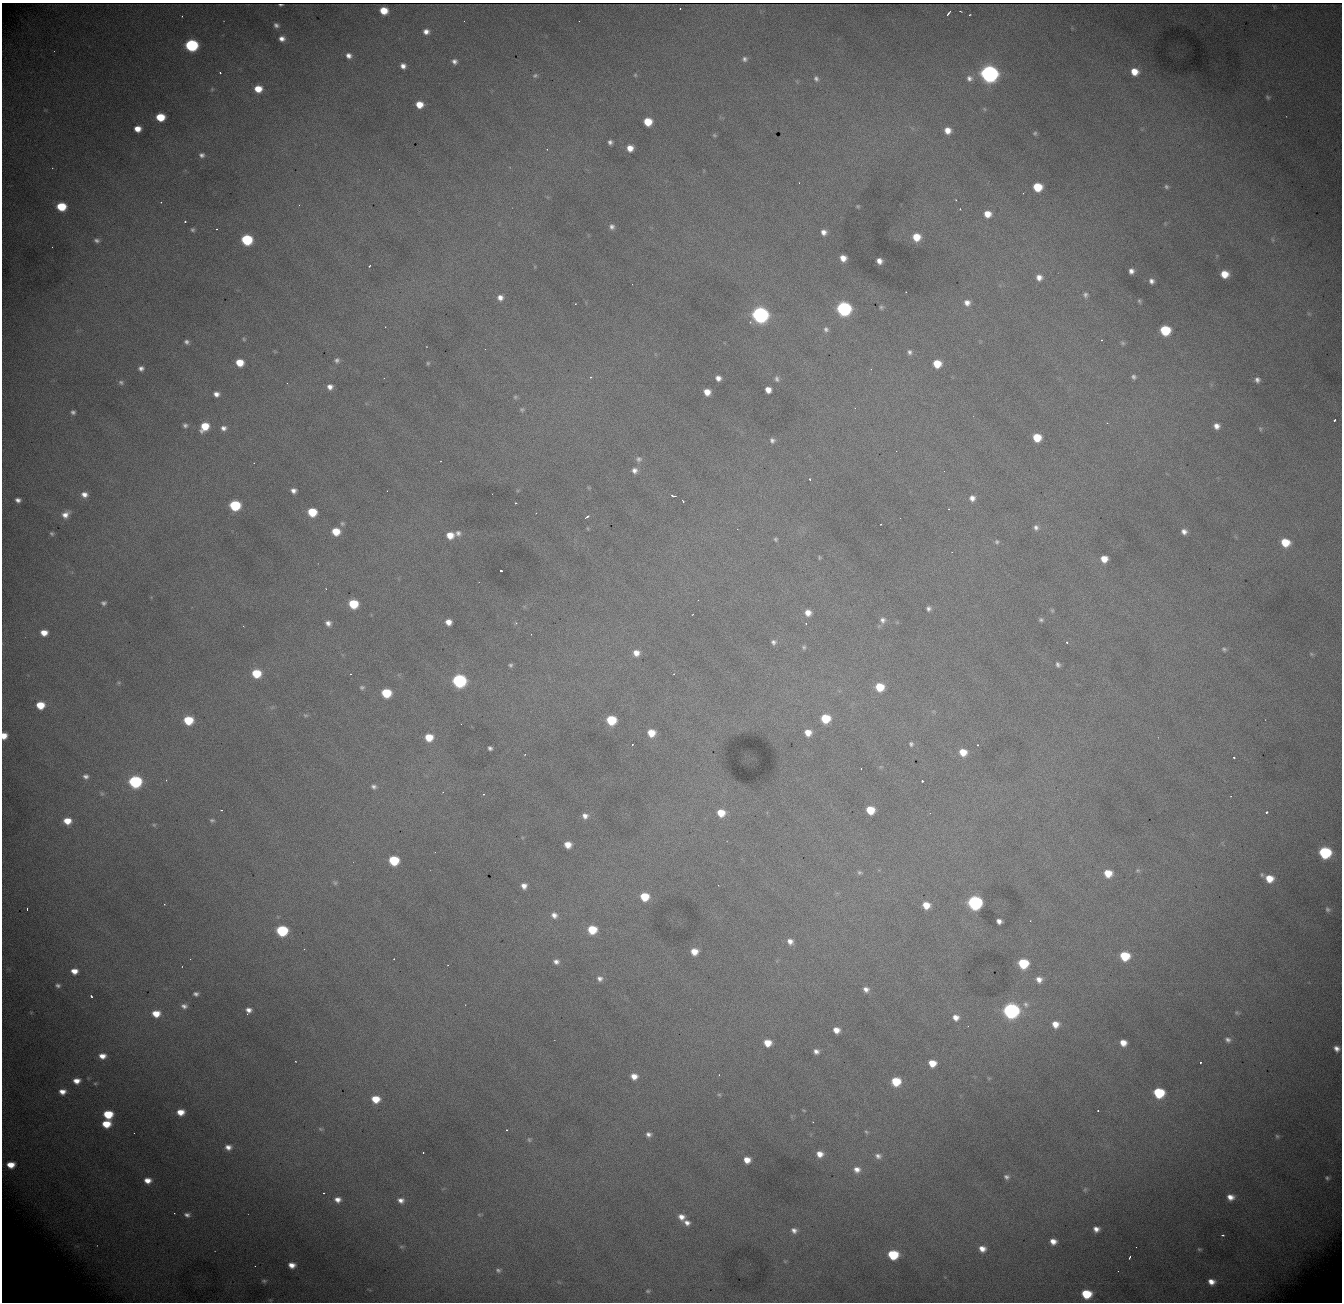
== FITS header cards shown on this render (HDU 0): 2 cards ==
NAXIS1  = 1340
NAXIS2  = 1300

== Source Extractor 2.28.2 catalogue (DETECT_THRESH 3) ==
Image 1340 x 1300 px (HDU 0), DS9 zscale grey, 1 PNG px = 1 image px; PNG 1344 x 1304 px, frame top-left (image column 1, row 1300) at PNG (2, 3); no overlay
Background 2120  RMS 25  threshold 74.2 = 3 sigma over >= 5 px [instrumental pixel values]
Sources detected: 302; all 302 listed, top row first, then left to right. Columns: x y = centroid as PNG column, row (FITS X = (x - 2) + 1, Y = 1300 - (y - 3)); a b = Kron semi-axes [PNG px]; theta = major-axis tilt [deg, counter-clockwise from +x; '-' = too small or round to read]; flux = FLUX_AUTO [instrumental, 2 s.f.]
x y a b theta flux
281 5 4 2 - 2.2e+03
680 9 2 2 - 1.1e+03
384 11 6 6 - 3.2e+04
960 11 3 2 - 1.2e+03
949 13 6 2 51 3.5e+03
969 15 3 2 - 1.5e+03
182 16 2 2 - 1.2e+03
276 25 5 4 - 4.8e+03
426 32 6 5 - 9.7e+03
282 39 6 5 - 9.0e+03
191 45 7 7 - 2.5e+05
349 56 6 6 - 8.0e+03
745 59 7 7 - 5.3e+03
454 61 6 5 - 6.4e+03
403 66 5 5 - 8.6e+03
1134 72 6 6 - 2.4e+04
220 73 3 2 - 2.7e+03
989 74 8 7 - 1.1e+06
635 75 5 5 - 2.2e+03
535 76 7 5 13 3.3e+03
969 78 8 8 - 8.5e+03
816 79 8 6 -60 5.1e+03
212 89 6 5 - 2.4e+03
258 89 7 6 - 2.9e+04
1268 97 7 6 - 3.3e+03
419 104 6 6 - 2.4e+04
984 109 6 4 -88 2.0e+03
160 117 7 6 - 4.5e+04
648 122 6 6 - 4.0e+04
137 129 6 5 - 1.7e+04
947 130 6 5 - 1.6e+04
1035 133 5 5 - 3.3e+03
714 135 5 4 - 2.3e+03
610 142 4 4 - 4.8e+03
630 148 6 6 - 1.7e+04
202 155 7 6 - 5.8e+03
1037 187 7 6 - 5.4e+04
1166 187 6 5 - 3.3e+03
1023 193 2 2 - 8.6e+02
956 200 3 2 - 1.3e+03
161 202 3 2 - 9.7e+02
858 206 4 3 - 2.1e+03
61 207 7 6 - 6.0e+04
960 209 3 3 - 1.4e+03
987 214 7 7 - 2.1e+04
185 221 3 2 - 6.0e+03
612 227 6 6 - 5.8e+03
217 229 3 2 - 2.5e+03
192 230 5 5 - 3.3e+03
824 232 6 6 - 9.5e+03
916 237 7 7 - 3.3e+04
97 240 7 5 -15 4.7e+03
247 240 7 6 - 1.3e+05
1273 240 6 4 -71 2.2e+03
843 258 6 5 - 1.5e+04
879 261 5 5 - 1.0e+04
369 266 3 2 - 2.0e+03
1131 271 5 5 - 7.9e+03
1224 274 7 6 - 2.7e+04
1039 277 8 7 - 1.1e+04
1151 281 6 6 - 6.8e+03
1085 295 7 6 - 4.5e+03
500 298 8 7 - 1.0e+04
1139 301 6 4 -65 2.6e+03
967 303 8 7 - 1.1e+04
881 307 5 5 - 2.8e+03
844 309 8 7 - 4.2e+05
760 315 8 7 - 7.3e+05
826 329 8 6 -56 5.4e+03
1165 330 7 7 - 8.9e+04
244 339 5 4 - 2.3e+03
1101 340 2 2 - 9.0e+02
187 342 6 5 - 5.0e+03
1123 343 7 5 -27 2.7e+03
485 349 3 2 - 1.7e+03
909 352 6 5 - 4.3e+03
337 360 6 5 - 4.4e+03
240 363 6 6 - 3.1e+04
428 363 5 4 - 2.5e+03
937 364 6 6 - 3.4e+04
141 368 6 6 - 6.3e+03
591 377 4 3 - 1.7e+03
1134 377 5 4 - 3.9e+03
718 378 5 5 - 8.8e+03
777 379 8 6 -77 4.5e+03
1257 380 7 6 - 6.0e+03
121 382 8 6 -19 4.4e+03
287 383 2 2 - 7.7e+02
330 387 5 5 - 8.4e+03
768 390 6 5 - 1.4e+04
707 392 6 6 - 1.8e+04
216 394 6 5 - 8.3e+03
515 397 6 5 - 2.8e+03
522 409 7 6 - 3.2e+03
73 412 5 5 - 4.3e+03
1334 420 3 3 - 5.1e+03
185 425 5 5 - 4.3e+03
205 426 8 6 53 4.0e+04
1216 426 6 6 - 1.0e+04
223 428 7 6 - 7.1e+03
1260 429 6 5 - 2.7e+03
1037 437 7 6 - 4.1e+04
772 440 7 6 - 5.2e+03
639 459 8 8 - 5.8e+03
254 463 3 2 - 1.5e+03
634 470 7 7 - 8.3e+03
809 479 3 3 - 1.6e+03
589 488 5 4 - 1.8e+03
293 490 5 5 - 7.6e+03
84 494 7 6 - 1.0e+04
673 496 5 3 - 3.4e+03
972 498 7 7 - 9.7e+03
18 500 6 5 - 6.6e+03
683 501 3 2 - 2.3e+03
515 503 3 2 - 1.4e+03
235 505 7 6 - 1.2e+05
949 509 2 2 - 1.1e+03
312 512 7 6 - 5.5e+04
65 514 10 8 39 1.3e+04
587 517 5 3 - 4.4e+03
342 523 6 6 - 3.1e+03
1036 528 7 6 - 5.7e+03
588 529 5 3 - 1.6e+03
336 531 7 6 - 3.2e+04
1184 531 6 6 - 8.4e+03
52 533 5 5 - 3.1e+03
458 533 8 7 - 7.0e+03
450 535 7 7 - 2.2e+04
775 539 5 5 - 2.8e+03
997 542 6 5 - 3.5e+03
1285 542 7 6 - 4.2e+04
819 557 4 4 - 2.1e+03
1104 559 6 6 - 2.0e+04
501 571 3 3 - 6.8e+03
104 603 5 4 - 3.9e+03
353 604 7 6 - 6.5e+04
928 609 6 6 - 5.4e+03
1052 610 6 4 -68 2.4e+03
808 613 7 7 - 1.4e+04
883 620 8 8 - 7.6e+03
1041 620 5 4 - 3.4e+03
448 622 6 5 - 1.4e+04
328 623 7 6 - 7.6e+03
516 623 5 4 - 2.1e+03
243 626 2 2 - 8.0e+02
44 633 7 6 - 1.8e+04
773 642 7 7 - 5.4e+03
1067 642 3 2 - 2.3e+03
804 647 6 6 - 3.5e+03
1224 649 7 5 -28 3.5e+03
636 653 7 7 - 1.3e+04
1311 654 7 5 -22 2.6e+03
510 665 6 5 - 3.5e+03
1058 665 6 4 -63 4.3e+03
256 673 7 6 - 5.5e+04
459 681 8 7 - 3.4e+05
119 683 5 5 - 2.3e+03
362 687 6 5 - 3.4e+03
880 687 7 7 - 4.3e+04
386 693 7 6 - 6.8e+04
40 705 7 6 - 3.6e+04
305 715 8 4 -20 2.7e+03
825 718 7 7 - 5.8e+04
188 720 7 6 - 6.2e+04
611 720 7 6 - 7.7e+04
651 733 7 6 - 2.7e+04
808 733 7 7 - 1.8e+04
4 736 6 5 - 1.8e+04
429 737 7 6 - 3.3e+04
911 744 7 6 - 3.9e+03
632 745 2 2 - 1.1e+03
977 745 3 2 - 2.3e+03
490 748 4 4 - 4.4e+03
963 752 7 7 - 2.7e+04
525 754 3 2 - 1.1e+03
1234 757 3 2 - 2.2e+03
861 768 2 2 - 8.8e+02
86 776 7 6 - 5.5e+03
166 780 3 2 - 2.5e+03
922 781 3 3 - 3.7e+03
135 782 8 7 - 2.5e+05
374 787 7 6 - 5.4e+03
102 794 6 4 -1 2.7e+03
483 794 3 2 - 1.1e+03
221 810 3 2 - 1.6e+03
870 810 7 6 - 4.2e+04
1267 812 3 3 - 8.3e+03
721 813 8 7 - 3.0e+04
585 816 7 7 - 8.8e+03
212 820 6 5 - 3.1e+03
67 821 7 6 - 2.4e+04
154 825 5 5 - 2.3e+03
568 845 6 6 - 1.8e+04
1325 853 8 7 - 1.8e+05
394 860 7 6 - 8.6e+04
1138 870 7 5 0 3.2e+03
860 872 7 5 -23 3.6e+03
1108 873 8 7 - 3.0e+04
1269 879 8 7 - 2.8e+04
335 883 7 5 -44 3.5e+03
524 886 6 6 - 9.8e+03
644 897 7 7 - 4.5e+04
975 903 8 7 - 4.2e+05
164 904 3 2 - 1.0e+03
926 905 6 6 - 2.2e+04
27 909 3 2 - 1.7e+03
1328 909 7 6 - 4.1e+03
554 915 8 7 - 9.5e+03
999 921 5 5 - 8.0e+03
592 930 7 7 - 5.1e+04
282 931 7 6 - 1.4e+05
790 941 7 6 - 9.5e+03
304 949 3 2 - 1.8e+03
694 951 7 6 - 2.0e+04
1125 956 7 7 - 6.4e+04
190 959 2 2 - 1.0e+03
394 959 2 2 - 9.2e+02
556 962 7 6 - 7.2e+03
1023 963 7 7 - 8.5e+04
74 971 6 5 - 1.4e+04
600 978 7 6 - 6.6e+03
1039 979 7 7 - 1.0e+04
58 985 7 5 -15 4.3e+03
866 989 7 6 - 8.0e+03
196 994 6 5 - 4.9e+03
91 996 3 3 - 3.2e+03
1026 1004 8 7 - 5.0e+03
184 1006 8 6 -13 6.8e+03
249 1010 6 5 - 8.7e+03
1011 1011 8 7 - 6.1e+05
31 1012 5 3 - 1.4e+03
1237 1012 6 5 - 2.8e+03
156 1014 8 7 - 2.5e+04
956 1017 7 7 - 1.2e+04
1055 1024 6 6 - 1.6e+04
836 1030 6 5 - 1.5e+04
1228 1040 7 6 - 5.5e+03
767 1043 6 6 - 2.3e+04
1123 1043 6 5 - 1.7e+04
1337 1049 6 5 - 8.4e+03
816 1051 6 5 - 7.1e+03
102 1056 8 6 -1 1.5e+04
1200 1062 2 2 - 1.5e+03
932 1063 6 6 - 2.5e+04
634 1076 6 6 - 1.4e+04
989 1078 6 3 18 1.7e+03
77 1081 9 7 5 1.5e+04
896 1081 7 7 - 5.1e+04
95 1083 6 5 - 2.5e+03
62 1092 8 6 -1 1.3e+04
1159 1093 7 7 - 1.1e+05
719 1095 6 4 -27 2.3e+03
376 1099 8 6 -8 3.1e+04
804 1110 6 3 -9 1.5e+03
1098 1111 3 2 - 2.2e+03
180 1112 7 5 0 2.0e+04
108 1114 7 6 - 5.9e+04
106 1124 7 6 - 3.5e+04
320 1129 7 4 -27 2.6e+03
506 1130 3 2 - 1.7e+03
866 1132 6 4 -24 2.6e+03
134 1133 2 2 - 3.3e+03
648 1134 6 5 - 6.1e+03
1277 1136 5 5 - 2.8e+03
529 1140 7 5 -63 3.0e+03
228 1147 8 6 -3 1.0e+04
423 1153 3 2 - 3.8e+03
820 1154 7 7 - 1.5e+04
878 1156 9 7 -14 7.7e+03
747 1160 6 5 - 1.7e+04
11 1165 7 5 0 2.2e+04
857 1169 9 8 - 1.2e+04
1006 1177 7 6 - 5.4e+03
1327 1178 5 4 - 2.8e+03
148 1180 8 6 -6 1.5e+04
1085 1189 8 5 63 3.1e+03
324 1193 3 2 - 2.0e+03
1230 1197 8 6 -13 1.4e+04
338 1199 7 6 - 1.0e+04
401 1200 8 6 -15 8.7e+03
174 1213 2 2 - 8.8e+02
187 1215 7 5 -3 6.3e+03
479 1215 6 4 -1 1.8e+03
681 1217 8 7 - 1.2e+04
687 1223 7 5 -28 8.3e+03
1096 1229 6 5 - 9.6e+03
794 1230 7 6 - 7.8e+03
1223 1235 3 3 - 3.0e+03
1053 1241 6 5 - 1.3e+04
401 1247 8 4 0 2.5e+03
982 1249 7 6 - 1.3e+04
1199 1249 6 4 -18 2.2e+03
893 1255 7 6 - 8.7e+04
1130 1257 3 2 - 3.1e+03
292 1265 7 5 -9 1.4e+04
498 1270 7 6 - 4.1e+03
1118 1271 2 2 - 7.2e+02
264 1281 7 5 -1 3.5e+03
1211 1282 6 5 - 1.4e+04
648 1291 5 4 - 2.4e+03
1086 1294 7 6 - 6.6e+04
270 1300 5 4 - 1.9e+03
At the frame edge (FLAGS 8, measured only in part): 1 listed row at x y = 4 736